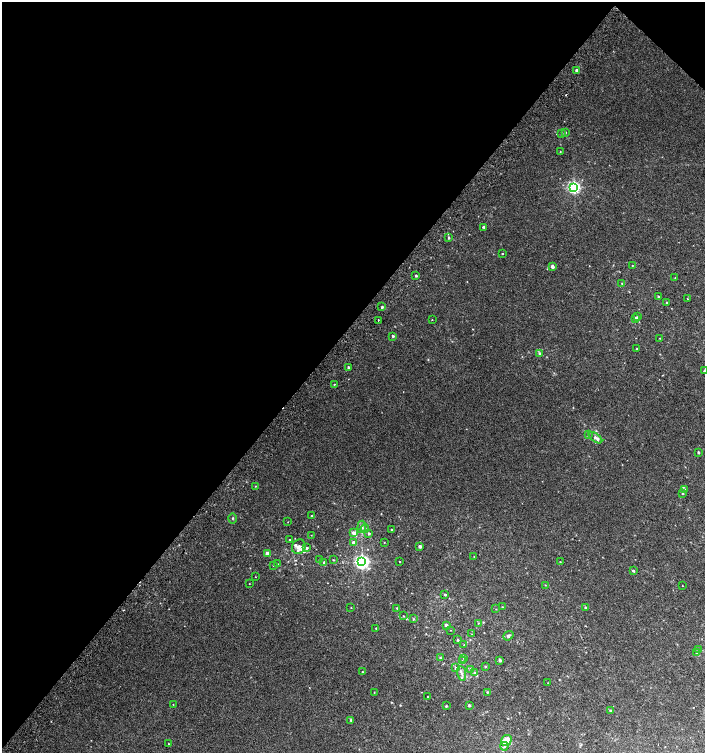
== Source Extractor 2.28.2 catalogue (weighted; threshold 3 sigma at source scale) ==
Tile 2 of 4 x 4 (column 2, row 1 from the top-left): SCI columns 1610-3015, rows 4545-6046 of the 6094 x 6074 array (HDU 1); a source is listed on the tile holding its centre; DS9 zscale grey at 2 x 2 block average (1 PNG px = mean of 2 x 2 image px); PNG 707 x 755 px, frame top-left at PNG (2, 2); each listed source drawn as its Kron ellipse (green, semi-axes under 4 px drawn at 4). Shown black and unused: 44% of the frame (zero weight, under 2 of 3 exposures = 2% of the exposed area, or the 3 px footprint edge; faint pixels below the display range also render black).
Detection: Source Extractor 2.28.2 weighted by HDU 2 'WHT'; one run over the whole footprint, this tile lists its part. Background 0.0399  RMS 0.012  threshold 0.0562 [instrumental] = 3 sigma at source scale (4.5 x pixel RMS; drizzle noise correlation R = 1.50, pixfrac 1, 0.0396/0.0396 arcsec/px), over >= 5 px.
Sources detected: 112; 1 cosmic-ray / hot-pixel residue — neither listed nor drawn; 7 inside a brighter listed object's ellipse — not listed separately; the other 104 listed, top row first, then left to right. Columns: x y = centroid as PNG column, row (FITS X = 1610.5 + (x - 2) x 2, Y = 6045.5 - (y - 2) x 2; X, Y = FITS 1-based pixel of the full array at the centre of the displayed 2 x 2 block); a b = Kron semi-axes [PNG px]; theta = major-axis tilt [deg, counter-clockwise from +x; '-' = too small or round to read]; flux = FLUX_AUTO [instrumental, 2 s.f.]
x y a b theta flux
577 71 2 2 - 15
565 132 3 3 - 2.5
562 134 3 2 - 1.6
560 152 2 2 - 1.1
574 187 3 3 - 520
483 227 3 2 - 3.9
449 238 2 2 - 4.3
503 254 2 2 - 1.4
632 265 2 2 - 1.5
552 266 2 2 - 16
416 276 2 2 - 4.5
675 278 2 2 - 0.81
622 283 3 2 - 1.9
658 297 3 2 - 3.7
687 299 3 2 - 1.3
667 302 3 2 - 1.8
382 307 2 2 - 4.7
638 317 3 2 - 2.6
636 319 2 2 - 16
378 320 2 2 - 7.3
432 320 2 2 - 1.1
393 336 3 3 - 3.1
660 338 2 2 - 1.2
637 349 3 2 - 1.8
540 354 3 3 - 6.7
348 367 2 2 - 4.4
704 371 2 2 - 3.7
334 384 2 2 - 1.7
588 434 3 2 - 2.2
595 438 8 4 -37 12
698 452 2 2 - 4.3
255 486 2 2 - 1.4
684 490 4 3 - 4.7
682 493 3 2 - 1.8
311 516 2 2 - 1.9
233 518 5 2 - 2.2
288 522 2 2 - 0.81
362 527 6 3 84 6.3
365 529 4 4 - 6
391 529 2 2 - 2
354 533 3 3 - 16
369 533 3 2 - 5.1
311 535 2 2 - 0.75
289 539 2 2 - 1.2
384 542 2 2 - 1.3
354 543 3 3 - 13
420 546 2 2 - 10
299 547 7 6 - 12
307 548 4 3 - 4.5
267 553 2 2 - 17
474 557 2 2 - 1
320 560 3 3 - 2.5
333 560 2 2 - 1.6
400 561 2 2 - 1.5
324 562 3 2 - 2.4
362 562 4 4 - 820
560 562 2 2 - 1.5
278 564 3 2 - 1.7
273 565 2 2 - 1.4
633 571 2 2 - 4.8
255 577 2 2 - 0.93
249 584 2 2 - 0.94
545 585 3 2 - 1.1
682 586 2 2 - 1
445 594 2 2 - 3.8
351 607 2 2 - 1
502 607 2 2 - 1.5
585 607 3 3 - 3.7
397 608 2 2 - 2
496 609 2 2 - 1
403 616 3 2 - 1.6
413 619 3 3 - 2.1
478 623 2 2 - 1.4
446 625 2 2 - 11
376 628 2 2 - 1.2
450 630 2 2 - 0.88
472 634 3 2 - 1.1
508 636 5 3 - 5.2
458 640 3 2 - 2.9
464 645 3 2 - 2.1
698 649 3 2 - 1.8
696 652 3 3 - 2.5
440 657 3 2 - 1.7
464 658 3 3 - 2.9
500 660 3 3 - 5.2
462 661 2 2 - 1.5
485 667 3 2 - 2.9
456 668 3 3 - 3.8
471 669 3 3 - 6.6
362 672 2 2 - 1.5
475 672 4 3 - 4.1
462 674 7 3 -80 5.9
548 683 2 2 - 0.87
374 692 3 2 - 0.99
487 692 3 3 - 2.5
428 697 2 2 - 1.6
173 704 2 2 - 1.2
469 705 3 2 - 5.2
446 706 4 2 - 1.9
610 711 3 2 - 6.3
351 720 4 3 - 3
506 740 6 5 - 42
168 744 2 2 - 1.2
504 746 4 4 - 4.8
Isophote crosses this tile's border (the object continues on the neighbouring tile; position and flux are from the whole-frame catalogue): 1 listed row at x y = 704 371
Diffuse or blended objects may show on this block-average render without a row.